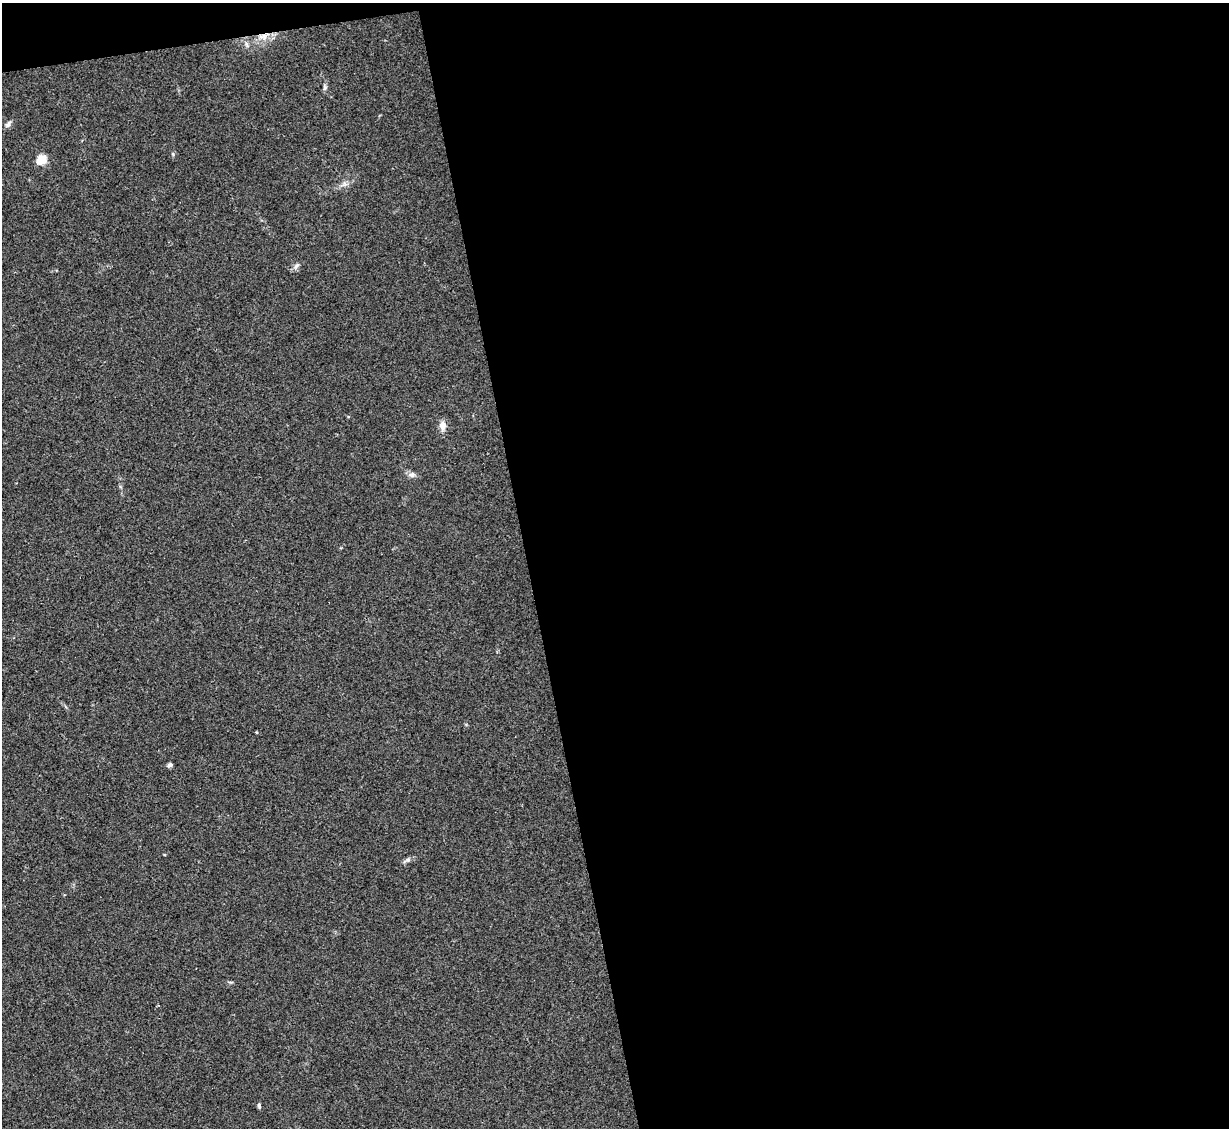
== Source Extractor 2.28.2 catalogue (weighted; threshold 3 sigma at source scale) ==
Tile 4 of 4 x 4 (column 4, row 1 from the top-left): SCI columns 3683-4909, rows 3627-4752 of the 4909 x 4890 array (HDU 1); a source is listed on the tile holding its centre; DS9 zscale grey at full resolution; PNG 1231 x 1130 px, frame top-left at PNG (2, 3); no overlay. Shown black and unused: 58% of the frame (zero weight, under 2 of 3 exposures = <1% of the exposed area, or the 3 px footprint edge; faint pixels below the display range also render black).
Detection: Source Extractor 2.28.2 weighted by HDU 2 'WHT'; one run over the whole footprint, this tile lists its part. Background 0.0784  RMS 0.0093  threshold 0.0417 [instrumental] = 3 sigma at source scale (4.5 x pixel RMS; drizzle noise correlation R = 1.50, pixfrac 1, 0.05/0.05 arcsec/px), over >= 5 px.
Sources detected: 10; all 10 listed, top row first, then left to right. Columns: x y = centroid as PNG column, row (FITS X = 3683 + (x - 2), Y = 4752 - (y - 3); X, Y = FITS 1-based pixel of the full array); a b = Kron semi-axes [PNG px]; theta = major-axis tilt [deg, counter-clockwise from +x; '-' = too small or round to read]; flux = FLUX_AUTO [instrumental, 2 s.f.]
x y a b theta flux
264 36 15 9 29 10
325 88 8 5 89 2
8 124 9 6 50 2.7
41 159 5 5 - 54
296 266 9 4 36 2.5
442 426 11 8 -88 6.5
412 474 10 6 7 3.2
170 765 6 4 33 2.4
408 860 7 5 20 2.4
259 1106 7 4 -87 1.7
Overlapping masked pixels (flux is a lower limit): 1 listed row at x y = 264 36